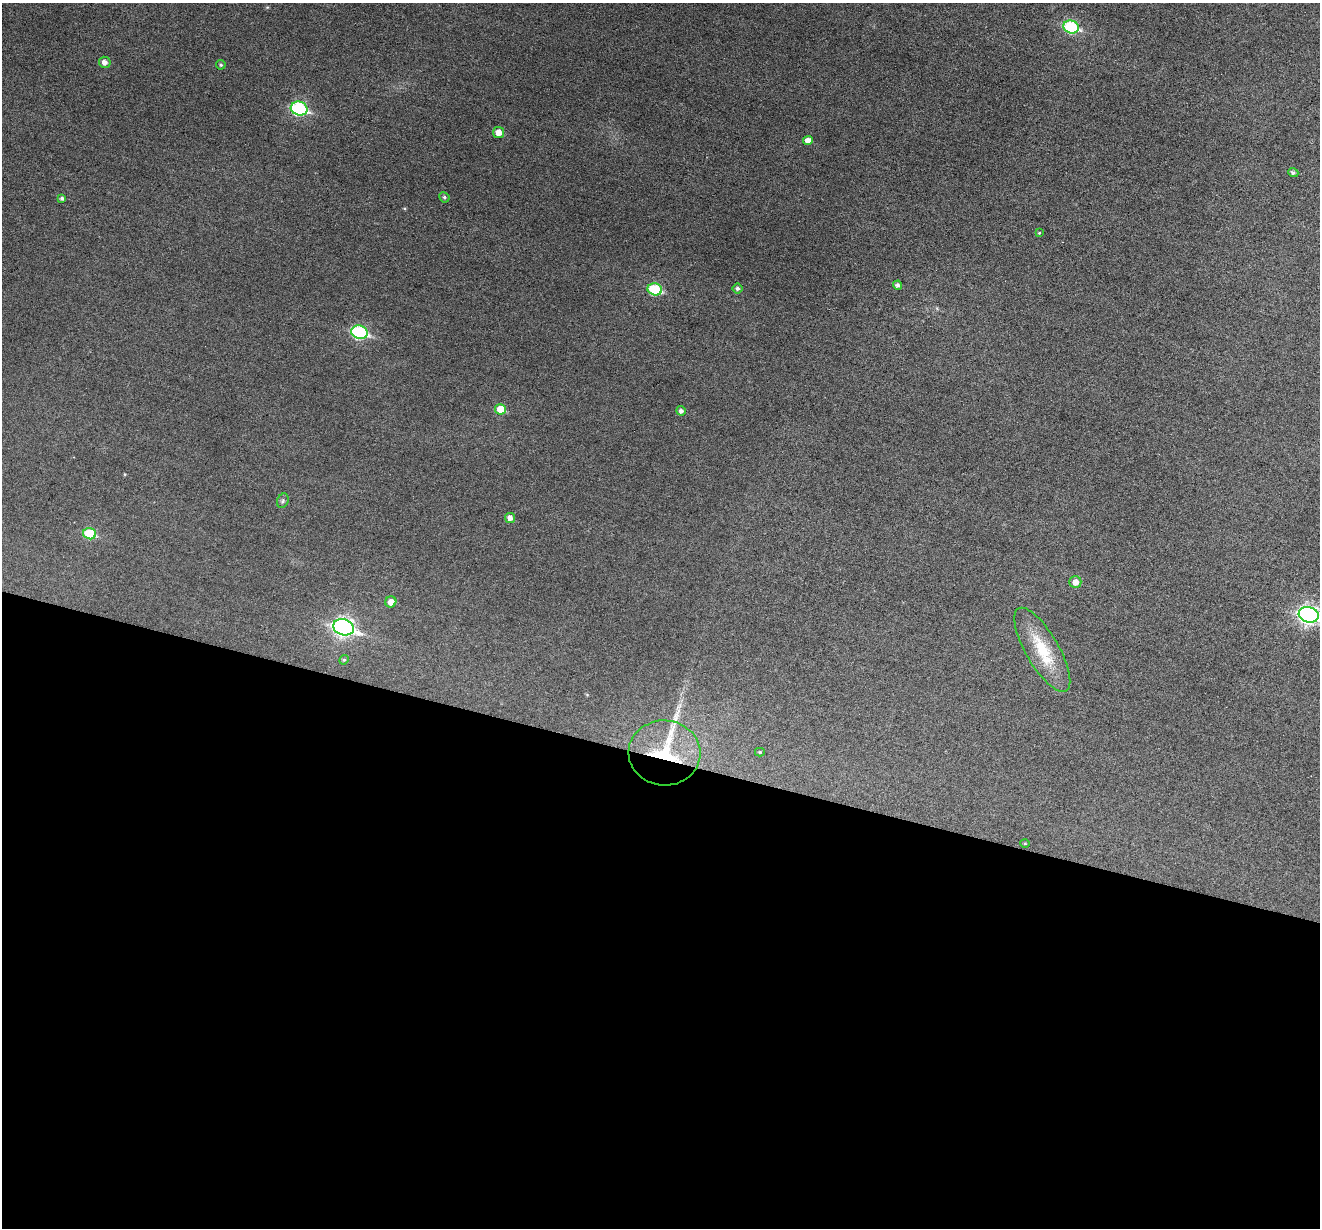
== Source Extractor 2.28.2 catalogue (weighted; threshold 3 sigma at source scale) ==
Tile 14 of 4 x 4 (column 2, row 4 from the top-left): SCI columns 1322-2639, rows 256-1481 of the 5274 x 5288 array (HDU 1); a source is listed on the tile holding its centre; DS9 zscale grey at full resolution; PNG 1322 x 1230 px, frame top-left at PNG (2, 3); each listed source drawn as its Kron ellipse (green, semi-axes under 4 px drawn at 4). Shown black and unused: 38% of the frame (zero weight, under 3 of 6 exposures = <1% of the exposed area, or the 3 px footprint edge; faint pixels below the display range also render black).
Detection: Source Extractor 2.28.2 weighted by HDU 2 'WHT'; one run over the whole footprint, this tile lists its part. Background 0.0427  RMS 0.0053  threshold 0.0218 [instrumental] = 3 sigma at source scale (4.09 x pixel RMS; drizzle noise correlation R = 1.36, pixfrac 0.8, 0.05/0.05 arcsec/px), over >= 5 px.
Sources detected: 29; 1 long thin detection or spike segment (spike, bleed or trail) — neither listed nor drawn; the other 28 listed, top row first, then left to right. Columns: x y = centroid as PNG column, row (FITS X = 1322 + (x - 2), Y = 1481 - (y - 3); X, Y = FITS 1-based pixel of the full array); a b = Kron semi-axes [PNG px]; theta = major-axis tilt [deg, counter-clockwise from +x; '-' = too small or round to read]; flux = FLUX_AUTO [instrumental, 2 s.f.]
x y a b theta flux
1071 27 8 6 -17 46
105 62 6 5 - 2.6
221 65 5 4 - 0.8
299 109 8 7 - 67
499 132 5 5 - 5.5
808 140 5 4 - 3.5
1293 173 5 4 - 1.4
444 197 5 5 - 0.95
62 198 4 4 - 0.94
1039 233 3 2 - 0.41
897 285 4 4 - 1.4
737 288 5 5 - 1.3
655 289 7 6 - 32
360 332 8 6 -17 63
501 409 5 5 - 10
681 411 5 4 - 1.8
283 501 7 5 69 1.1
510 518 5 5 - 2.7
90 534 6 5 - 22
1075 582 6 6 - 3.7
391 602 5 5 - 3.6
1309 615 10 7 -17 200
344 627 10 8 -18 190
1042 650 48 16 -60 22
344 660 5 4 - 0.73
760 752 5 4 - 0.68
664 753 36 32 -3 34
1025 844 5 3 - 0.51
Overlapping masked pixels (flux is a lower limit): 1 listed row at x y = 664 753
Isophote crosses this tile's border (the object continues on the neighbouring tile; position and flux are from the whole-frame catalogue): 1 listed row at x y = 1309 615